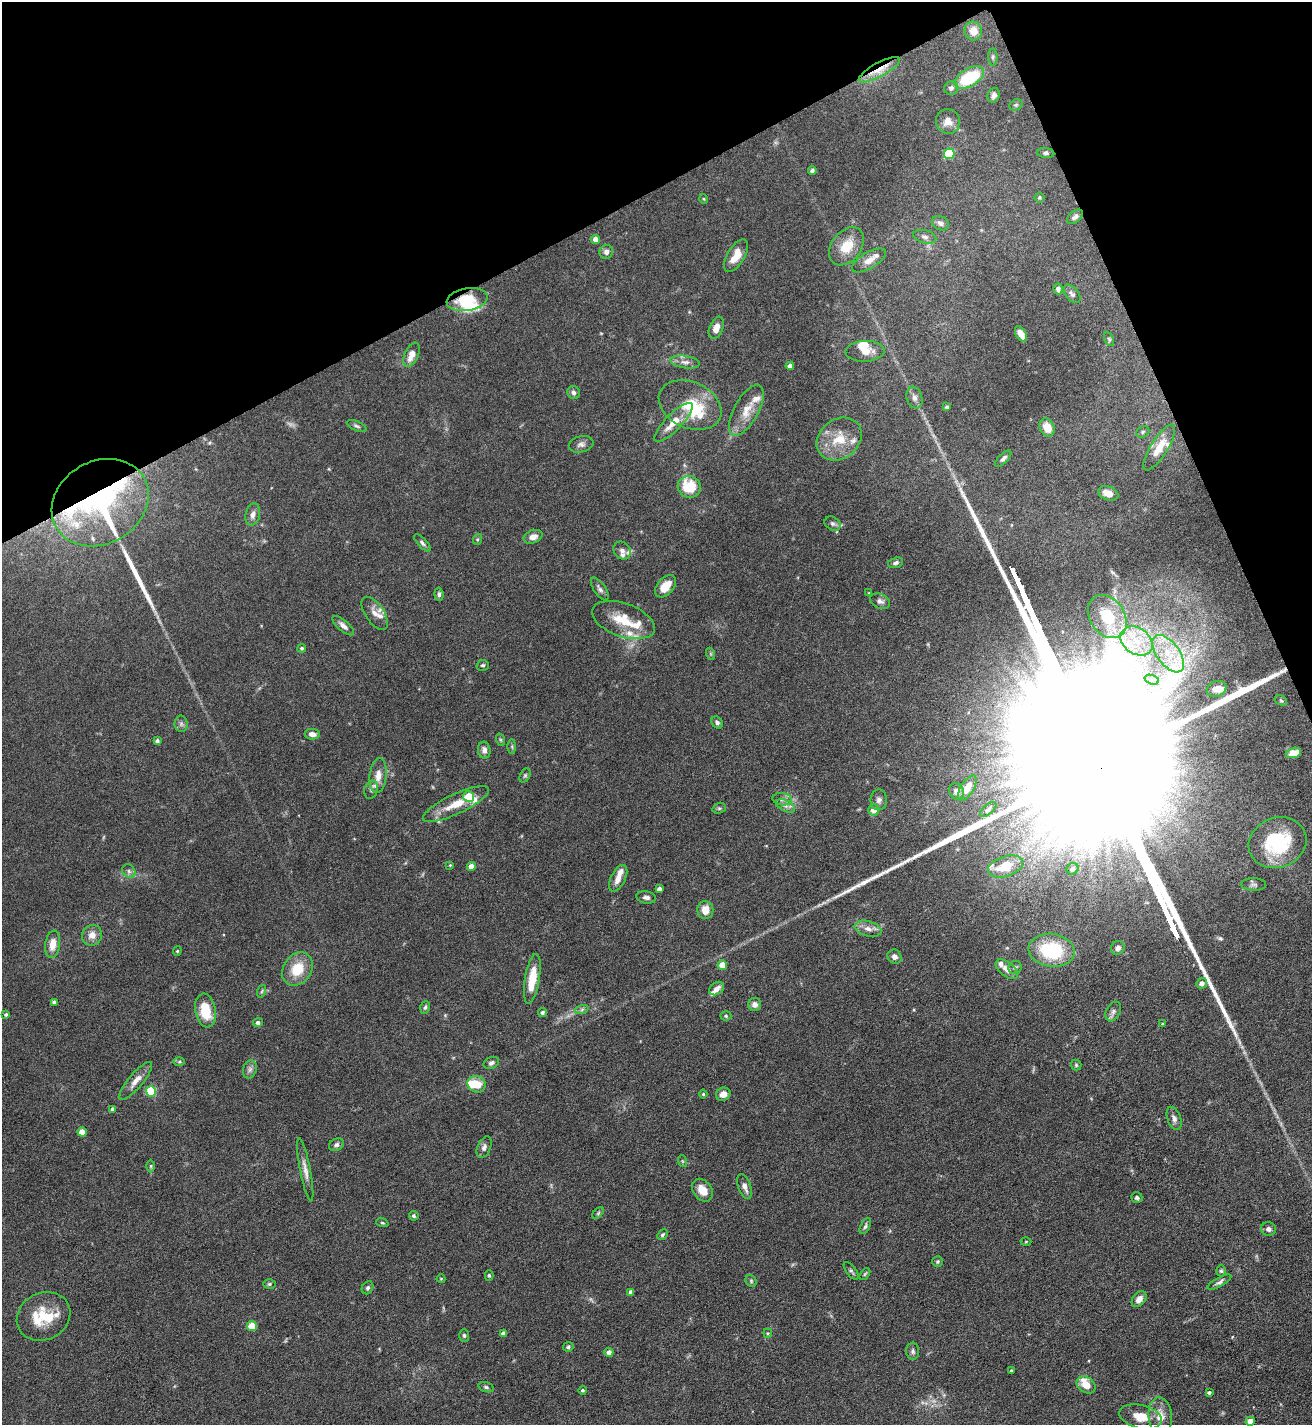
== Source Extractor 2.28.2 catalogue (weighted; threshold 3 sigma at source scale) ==
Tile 3 of 4 x 4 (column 3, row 1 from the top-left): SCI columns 2777-4086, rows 4272-5694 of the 5688 x 5699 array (HDU 1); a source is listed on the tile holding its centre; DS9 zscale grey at full resolution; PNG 1314 x 1427 px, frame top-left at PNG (2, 2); each listed source drawn as its Kron ellipse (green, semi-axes under 4 px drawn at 4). Shown black and unused: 21% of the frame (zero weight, under 5 of 9 exposures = <1% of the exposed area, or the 3 px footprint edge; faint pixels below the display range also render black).
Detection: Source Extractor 2.28.2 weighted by HDU 2 'WHT'; one run over the whole footprint, this tile lists its part. Background 0.0768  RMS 0.0035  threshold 0.0143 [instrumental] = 3 sigma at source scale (4.09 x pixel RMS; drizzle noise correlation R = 1.36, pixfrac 0.8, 0.05/0.05 arcsec/px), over >= 5 px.
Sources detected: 211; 4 too faint to see at this stretch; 3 inside a brighter object's white glare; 2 long thin detections or spike segments (spike, bleed or trail) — neither listed nor drawn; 18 inside a brighter listed object's ellipse — not listed separately; the other 184 listed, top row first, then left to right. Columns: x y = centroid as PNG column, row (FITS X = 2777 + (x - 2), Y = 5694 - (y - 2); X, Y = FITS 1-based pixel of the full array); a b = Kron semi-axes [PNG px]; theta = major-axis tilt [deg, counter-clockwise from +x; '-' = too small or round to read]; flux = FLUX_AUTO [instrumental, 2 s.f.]
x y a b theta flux
973 31 9 8 - 3.9
993 57 8 5 90 0.67
879 70 23 7 28 4.5
969 78 16 9 31 17
951 88 7 6 - 1.3
994 95 7 6 - 1.2
1016 105 7 5 20 0.53
948 121 12 12 - 2.7
1046 153 9 5 -5 0.71
949 154 5 5 - 19
812 170 4 4 - 0.63
1039 197 5 5 - 0.45
704 199 5 3 - 0.26
1075 217 9 5 38 1.1
941 223 9 7 -24 1.5
925 237 12 6 -15 1.3
596 239 4 4 - 2.6
847 246 21 14 51 6.5
606 252 7 6 - 1.3
736 256 18 8 59 4.7
869 260 19 8 30 3
1058 289 5 4 - 0.94
1072 294 11 6 -50 0.94
467 300 20 11 10 11
716 328 12 6 67 2.7
1021 334 8 5 -58 2.5
1109 339 7 4 -65 0.5
865 351 19 10 2 3.7
412 355 13 6 65 3.4
685 362 15 6 -8 1.8
790 366 4 4 - 1.5
574 393 7 6 - 1
914 398 11 7 -72 1.5
690 405 33 23 -24 13
947 407 4 4 - 0.59
746 410 28 12 61 5.9
673 422 26 8 46 5.6
357 426 10 4 -24 0.71
1047 427 9 7 -65 4.8
1143 432 7 5 24 0.56
839 439 24 19 38 8.6
581 444 12 8 12 1.5
1159 447 26 8 58 6
1003 459 10 5 44 0.98
689 487 11 11 - 12
1108 493 10 6 -20 3.4
100 503 50 41 30 87
253 514 11 7 77 1.8
833 524 8 6 -32 0.96
533 537 10 6 19 1.9
478 539 5 3 - 0.42
422 543 11 4 -46 0.85
622 550 9 8 - 1.7
896 563 8 5 18 0.9
665 586 13 8 49 5
600 589 13 6 -56 1.1
869 593 4 4 - 0.28
439 594 7 4 -84 0.76
880 601 10 7 -23 1.4
375 613 19 9 -56 2.8
1107 617 23 17 -55 13
623 620 33 16 -20 9.4
343 626 13 5 -41 1.6
1137 641 17 13 -34 7.9
302 648 4 4 - 0.55
711 654 6 4 -72 0.41
1168 654 22 11 -53 7.9
483 665 6 5 - 0.57
1152 680 7 4 -17 1.1
1217 689 10 7 21 2.5
1281 700 7 4 -31 0.43
717 723 7 5 -55 0.85
181 724 8 6 -89 0.96
312 734 7 5 -8 1.6
501 740 6 4 -71 0.44
157 741 4 3 - 0.87
512 746 7 4 -90 0.45
484 750 8 6 -83 1.4
1293 753 8 5 16 4.5
525 775 7 5 63 0.53
378 776 17 8 83 3.6
967 788 14 6 58 3.4
371 790 9 6 74 1.3
957 792 8 7 - 1.6
469 796 5 5 - 7.8
782 799 9 6 -9 1.2
879 800 10 8 90 1.4
456 804 36 10 25 7.4
786 806 10 5 -26 1.3
719 808 7 5 19 0.58
988 809 10 5 41 0.89
874 810 5 5 - 2.8
1277 843 29 24 21 25
450 865 4 4 - 0.32
471 866 4 4 - 3.3
1005 866 18 10 18 8.6
1073 869 6 5 - 0.8
129 871 7 6 - 0.98
618 878 14 7 63 2.7
1254 885 12 6 0 1
659 889 4 4 - 1.4
646 897 10 6 -10 1.2
705 910 9 8 - 3.8
868 929 14 7 -15 2.2
92 935 10 10 - 2.5
53 944 13 7 83 3.8
1118 948 7 6 - 1.2
1052 950 23 16 -8 22
177 951 4 4 - 0.33
895 957 7 6 - 1.3
722 965 4 4 - 4.9
1015 968 7 6 - 0.71
297 969 18 14 54 8.6
1007 969 13 7 -39 2.3
532 979 25 7 80 7.2
1202 983 5 5 - 1.7
717 989 8 6 35 2
262 991 6 4 71 0.48
54 1002 4 4 - 0.96
755 1004 6 6 - 1.8
425 1007 6 5 - 0.64
582 1009 7 4 19 0.67
205 1011 17 10 -80 8.3
542 1012 5 4 - 0.69
1113 1012 10 6 61 1.1
6 1014 4 4 - 0.6
726 1016 5 4 - 0.48
258 1022 5 4 - 1
1162 1024 3 3 - 0.31
179 1061 6 4 1 0.45
491 1063 8 5 24 0.94
1076 1065 5 5 - 0.46
250 1069 9 6 74 1.2
136 1081 24 7 50 2.9
477 1084 9 8 - 5.3
151 1091 5 5 - 20
703 1094 4 4 - 0.44
723 1094 7 6 - 2.4
113 1109 4 3 - 0.83
1174 1118 12 6 -70 1.4
82 1132 5 4 - 4.5
336 1145 8 6 28 0.93
484 1147 11 6 66 1.2
682 1161 6 4 -71 0.46
151 1166 6 4 90 0.47
305 1170 32 5 -79 2.6
745 1186 13 6 -71 2
702 1190 12 9 -53 3.8
1137 1197 6 5 - 0.66
598 1213 7 4 46 0.5
414 1216 5 4 - 0.61
382 1223 6 4 -19 0.39
865 1226 8 4 63 0.69
1268 1229 7 6 - 1.2
662 1235 6 4 45 0.6
1026 1242 5 3 - 0.28
937 1262 5 5 - 0.52
851 1271 10 5 -53 0.72
1221 1271 5 5 - 0.54
865 1274 7 3 52 0.45
489 1275 5 4 - 0.5
441 1279 4 4 - 0.28
751 1281 6 5 - 0.51
1219 1282 13 4 29 1
269 1284 6 5 - 0.58
368 1288 7 5 58 0.69
631 1292 4 4 - 1.3
1139 1299 9 6 52 2.2
43 1316 28 23 28 12
252 1326 5 5 - 9.7
504 1333 4 4 - 1.5
768 1333 4 4 - 0.35
464 1335 6 5 - 0.62
568 1347 5 4 - 0.62
913 1351 8 6 -86 0.9
609 1352 4 4 - 2
1011 1371 3 2 - 0.33
1086 1385 10 7 -35 3.7
486 1387 8 5 -16 0.64
583 1390 4 4 - 0.52
1209 1392 4 3 - 0.65
1160 1416 18 12 -85 3.9
1141 1417 22 11 -13 5.2
1250 1421 4 4 - 2.6
Overlapping masked pixels (flux is a lower limit): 3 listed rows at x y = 879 70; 467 300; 100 503